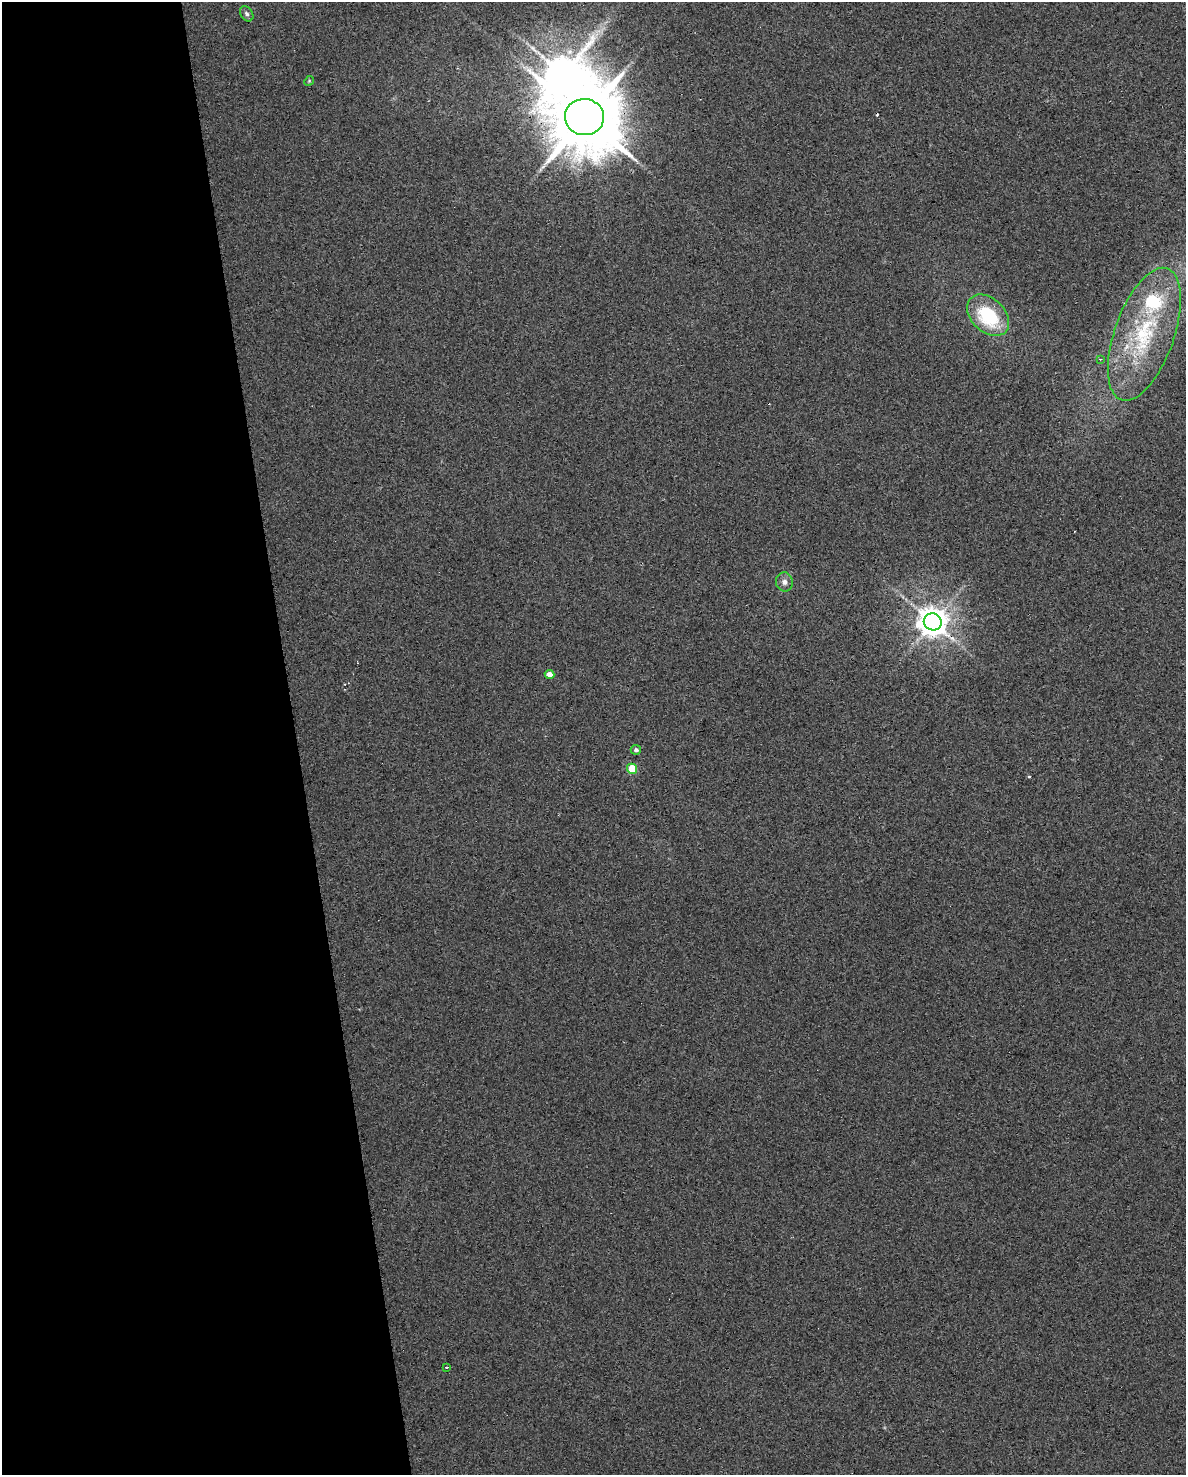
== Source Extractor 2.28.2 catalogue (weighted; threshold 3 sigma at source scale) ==
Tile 5 of 4 x 3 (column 1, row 2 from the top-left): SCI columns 38-1221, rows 1536-3008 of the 4772 x 4534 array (HDU 1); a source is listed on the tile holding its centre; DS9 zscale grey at full resolution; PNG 1188 x 1477 px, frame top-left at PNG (2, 2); each listed source drawn as its Kron ellipse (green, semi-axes under 4 px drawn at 4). Shown black and unused: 25% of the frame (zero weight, under 2 of 3 exposures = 3% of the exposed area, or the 3 px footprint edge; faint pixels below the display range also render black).
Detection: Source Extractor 2.28.2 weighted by HDU 2 'WHT'; one run over the whole footprint, this tile lists its part. Background 0.0301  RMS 0.013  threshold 0.0601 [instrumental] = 3 sigma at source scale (4.5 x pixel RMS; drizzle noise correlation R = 1.50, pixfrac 1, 0.0396/0.0396 arcsec/px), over >= 5 px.
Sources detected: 18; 1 inside a brighter object's white glare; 4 cosmic-ray / hot-pixel residue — neither listed nor drawn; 1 inside a brighter listed object's ellipse — not listed separately; the other 12 listed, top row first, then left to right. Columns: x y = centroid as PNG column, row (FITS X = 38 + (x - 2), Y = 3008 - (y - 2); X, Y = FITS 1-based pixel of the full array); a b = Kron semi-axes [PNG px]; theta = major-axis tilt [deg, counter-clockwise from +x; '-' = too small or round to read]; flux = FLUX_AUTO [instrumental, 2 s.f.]
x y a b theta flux
247 14 8 6 -56 3.5
309 81 5 4 - 1.5
584 117 19 18 - 14000
988 315 24 16 -44 88
1144 334 70 30 71 150
1100 359 3 3 - 1.4
784 582 9 8 - 6.2
933 622 9 8 - 2100
550 674 5 4 - 9.4
636 750 5 4 - 3.5
632 769 5 5 - 39
446 1367 3 2 - 2.3
Overlapping masked pixels (flux is a lower limit): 2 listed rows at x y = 584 117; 933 622